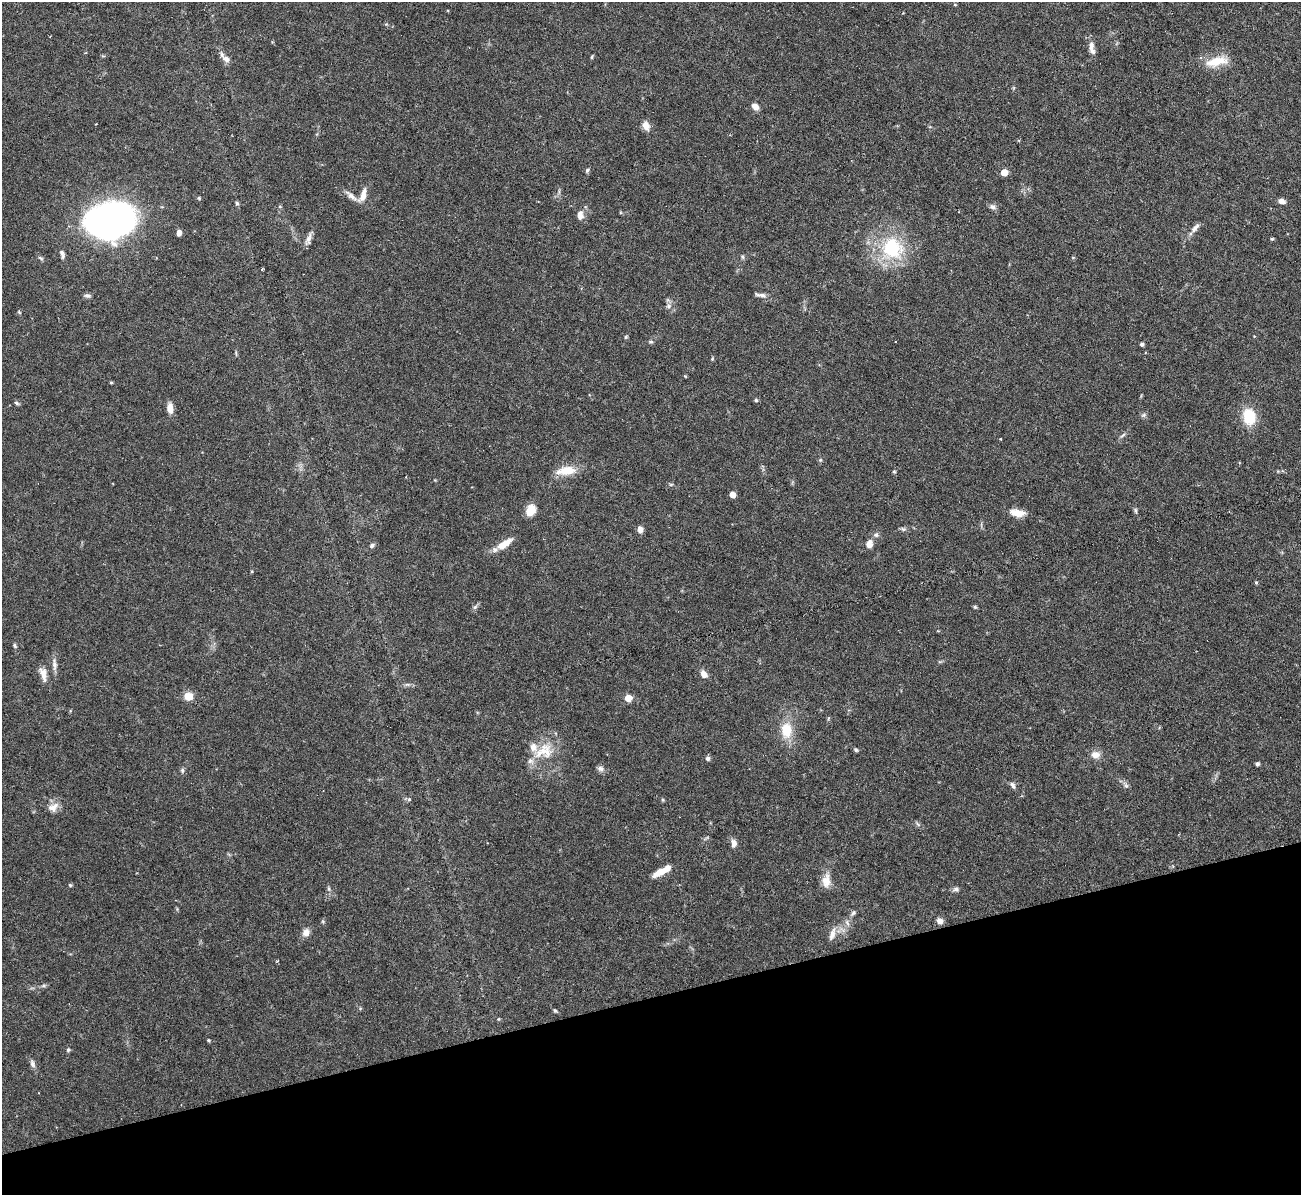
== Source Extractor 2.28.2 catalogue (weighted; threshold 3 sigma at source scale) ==
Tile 14 of 4 x 4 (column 2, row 4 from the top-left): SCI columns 1300-2598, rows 145-1337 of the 5198 x 5182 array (HDU 1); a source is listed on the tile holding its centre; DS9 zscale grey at full resolution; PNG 1303 x 1197 px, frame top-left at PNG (2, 2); no overlay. Shown black and unused: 16% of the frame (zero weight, under 3 of 6 exposures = <1% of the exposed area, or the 3 px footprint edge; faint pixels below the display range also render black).
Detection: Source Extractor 2.28.2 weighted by HDU 2 'WHT'; one run over the whole footprint, this tile lists its part. Background 0.0886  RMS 0.0033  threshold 0.0136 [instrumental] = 3 sigma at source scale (4.09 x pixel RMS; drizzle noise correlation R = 1.36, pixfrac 0.8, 0.05/0.05 arcsec/px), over >= 5 px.
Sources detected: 96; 4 inside a brighter listed object's ellipse — not listed separately; the other 92 listed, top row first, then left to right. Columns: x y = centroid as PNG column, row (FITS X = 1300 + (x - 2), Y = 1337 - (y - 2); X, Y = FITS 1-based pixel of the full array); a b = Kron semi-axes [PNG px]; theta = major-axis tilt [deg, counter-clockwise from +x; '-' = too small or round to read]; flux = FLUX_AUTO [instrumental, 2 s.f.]
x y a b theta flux
955 5 5 3 - 0.26
1091 45 12 7 -89 1.7
592 57 5 3 - 0.32
226 59 12 8 -35 1.7
1217 61 32 12 13 6.4
755 107 9 7 -31 1.6
646 126 11 8 -67 2.1
587 170 6 4 47 0.53
1004 172 5 5 - 4.9
351 196 19 6 -40 2
363 196 20 8 68 2.7
1281 201 8 5 -16 1.5
237 203 5 4 - 0.49
993 207 9 6 -38 1
580 215 12 8 88 1.9
110 220 33 21 14 180
1195 228 15 6 50 1.5
179 233 6 5 - 1.4
309 239 18 6 75 1.5
1272 239 5 4 - 0.36
892 248 31 28 -38 20
62 252 8 5 -40 0.67
742 257 6 4 -88 0.45
41 258 8 5 -28 0.57
262 269 3 2 - 0.31
87 295 10 4 2 0.71
760 295 15 4 -8 1.1
669 306 7 6 - 0.82
19 312 6 3 -46 0.3
626 337 5 4 - 0.35
651 342 6 4 1 0.5
1142 344 5 4 - 0.53
685 376 4 4 - 0.27
111 382 4 3 - 0.35
756 400 5 4 - 0.45
16 403 7 4 -28 0.53
170 408 11 6 -83 2.5
1143 415 8 5 22 0.66
1249 417 19 14 -84 8.5
1123 435 9 3 34 0.6
1000 439 3 2 - 0.22
567 471 24 10 7 5.6
894 472 4 4 - 0.42
406 477 3 2 - 0.24
732 495 4 4 - 3.1
531 510 12 9 63 4.5
1135 510 7 4 -83 0.51
1017 513 16 7 -9 3.9
640 529 7 6 - 1.6
903 529 5 5 - 0.55
876 535 7 7 - 0.81
504 544 19 8 33 4.5
869 544 10 7 69 2.2
372 546 6 5 - 0.68
1256 583 4 4 - 0.37
475 607 7 4 44 0.68
975 607 6 4 -45 0.41
15 645 7 4 -71 0.47
54 665 17 6 -88 1.6
43 674 18 8 -75 2.5
704 674 10 7 -55 1.8
407 684 7 4 0 0.62
188 696 10 8 -2 3.5
628 698 5 5 - 6.4
786 730 16 11 -84 7.3
856 750 5 5 - 0.45
544 751 31 20 24 8.8
1095 754 12 9 -13 2.2
707 759 5 5 - 0.86
1257 764 4 3 - 0.81
600 768 8 7 - 1.1
182 770 6 4 -72 0.51
1013 785 9 6 -58 0.86
1126 786 7 4 -2 0.58
409 799 5 4 - 0.5
53 807 15 10 34 2.5
734 843 10 7 -89 1.5
661 872 19 7 27 4
826 881 16 11 86 3.2
70 885 5 4 - 0.36
329 889 6 4 -72 0.5
956 889 8 6 -8 0.84
853 913 8 6 45 0.68
940 921 7 6 - 1.6
847 923 9 4 -67 0.79
306 932 9 8 - 2
832 934 20 7 73 2.1
555 1010 6 4 -61 0.45
498 1019 5 3 - 0.27
208 1040 3 3 - 0.46
68 1050 5 5 - 0.49
32 1064 11 6 -69 1.1